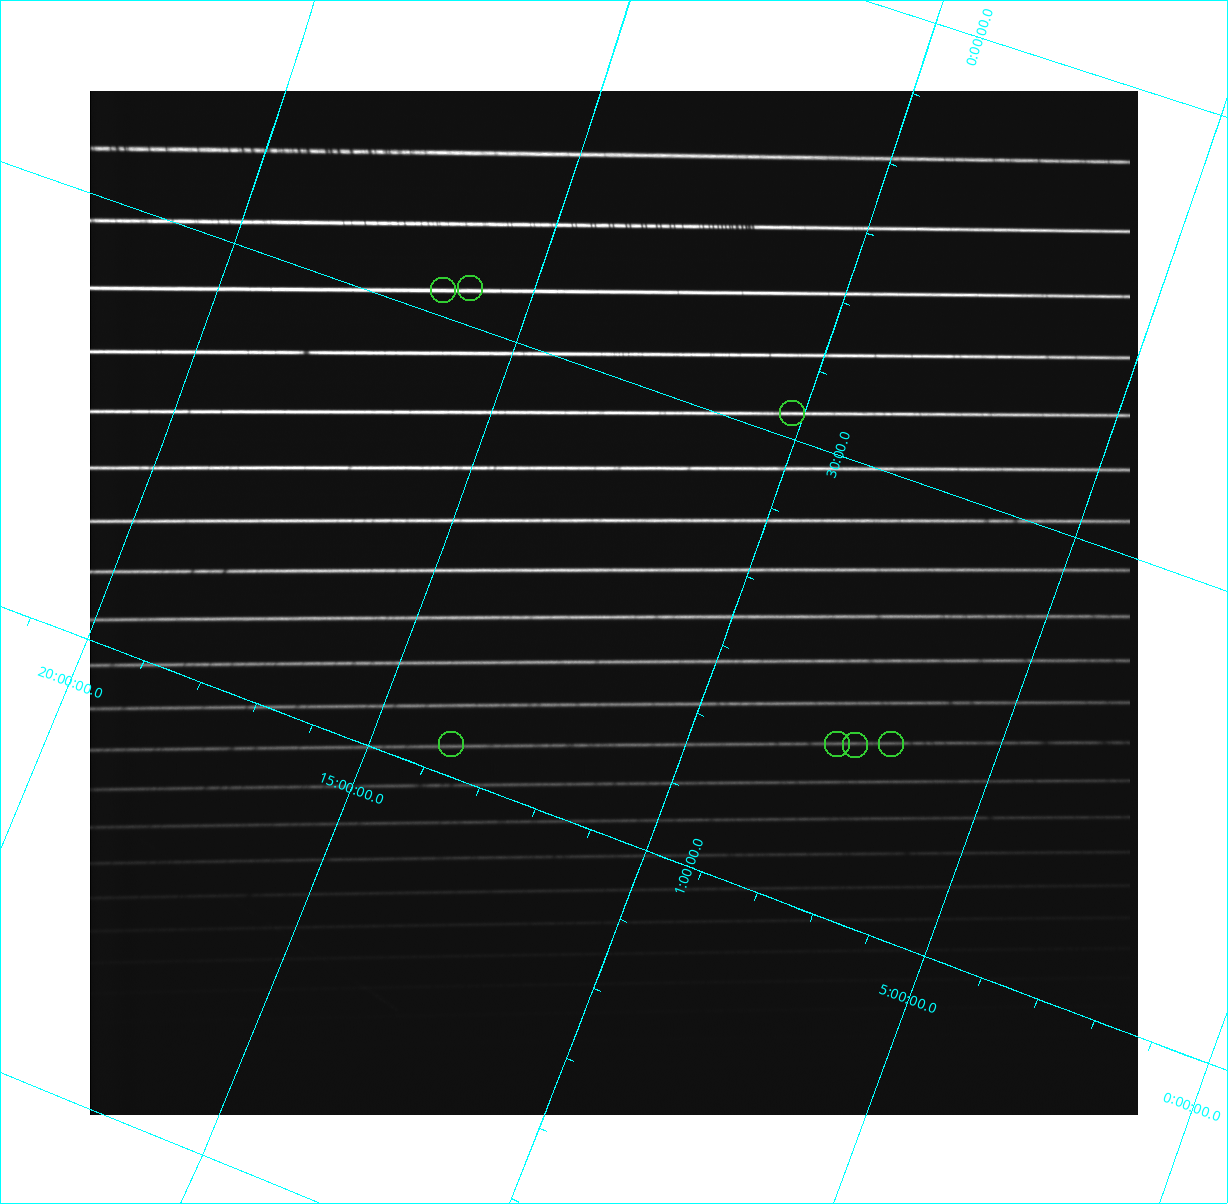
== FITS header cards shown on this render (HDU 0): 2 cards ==
NAXIS1  =                 1048 /fastest changing axis
NAXIS2  =                 1024 /next to fastest changing axis

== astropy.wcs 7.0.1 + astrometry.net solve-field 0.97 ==
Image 1048 x 1024 px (HDU 0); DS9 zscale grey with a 90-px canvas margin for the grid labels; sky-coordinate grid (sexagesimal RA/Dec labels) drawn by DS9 from the SOLVED WCS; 7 Tycho-2 reference stars matched to detected sources circled (green)
Header WCS: none
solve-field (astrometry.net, Tycho-2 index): SOLVED blind (the file carries no WCS)
Solved WCS: RA---TAN/DEC--TAN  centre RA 00:44:49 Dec +11:58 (11.20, +11.96 deg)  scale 61 arcsec/px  FOV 1066.1' x 1041.7'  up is -70 deg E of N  parity normal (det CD < 0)
(file carries no celestial WCS; the grid is the blind solution)
Tycho-2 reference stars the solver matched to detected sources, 7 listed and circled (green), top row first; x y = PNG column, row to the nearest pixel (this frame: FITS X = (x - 90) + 1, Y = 1024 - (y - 91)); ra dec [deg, ICRS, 3 dp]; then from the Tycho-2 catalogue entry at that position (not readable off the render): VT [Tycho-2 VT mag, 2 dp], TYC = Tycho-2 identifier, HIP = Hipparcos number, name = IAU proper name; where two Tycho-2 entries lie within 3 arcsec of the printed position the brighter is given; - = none
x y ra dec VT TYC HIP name
470 288 6.879 +16.025 6.46 1180-1764-1 2178 -
443 290 7.053 +16.445 6.23 1180-1762-1 2224 -
792 413 7.084 +10.190 6.08 599-1372-1 2235 -
451 744 14.477 +13.696 6.38 611-1089-1 4520 -
837 744 12.171 +7.585 4.59 604-1301-1 3786 -
891 744 11.848 +6.741 6.07 17-1353-1 3697 -
855 745 12.073 +7.300 6.04 17-1413-1 3760 -